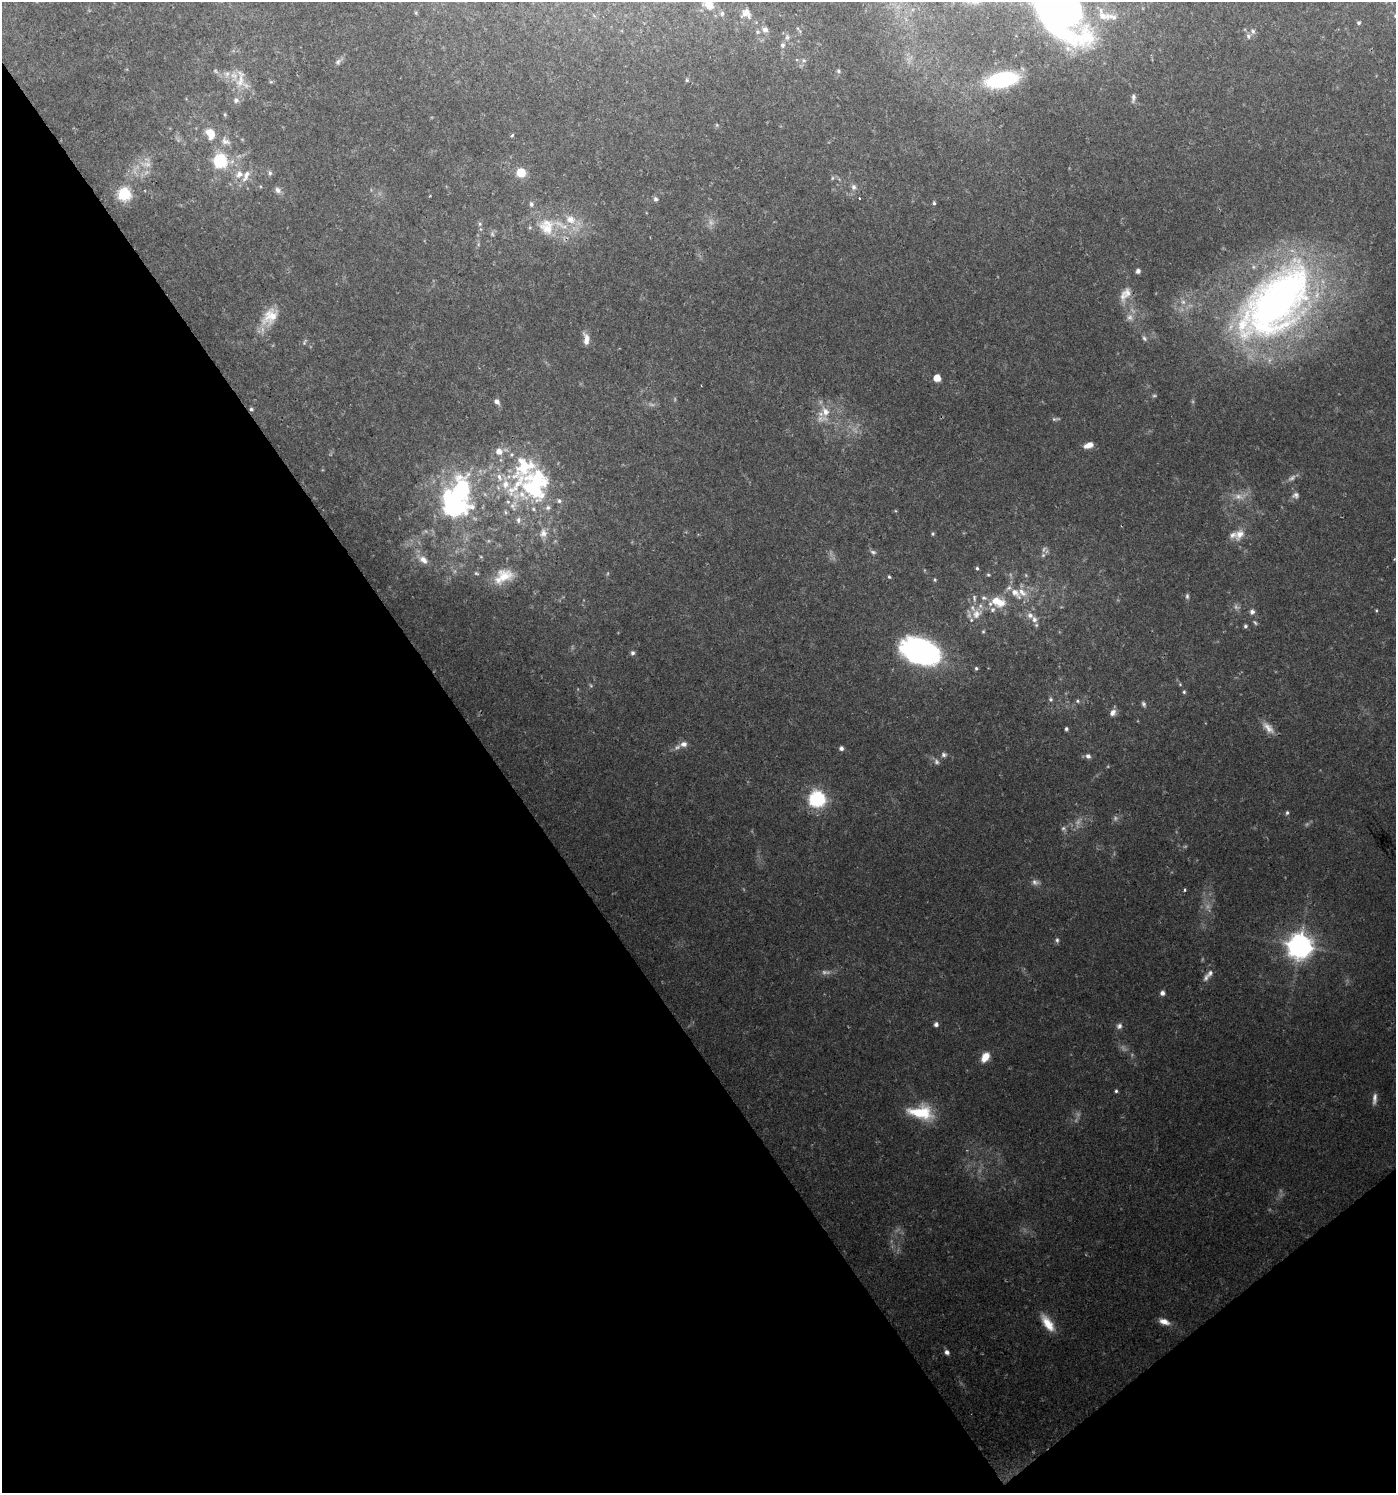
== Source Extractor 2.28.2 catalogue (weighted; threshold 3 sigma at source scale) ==
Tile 14 of 4 x 4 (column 2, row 4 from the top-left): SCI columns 1527-2920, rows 5-1495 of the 5902 x 5967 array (HDU 1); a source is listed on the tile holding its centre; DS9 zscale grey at full resolution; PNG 1398 x 1495 px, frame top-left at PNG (2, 2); no overlay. Shown black and unused: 38% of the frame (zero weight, under 2 of 3 exposures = <1% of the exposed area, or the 3 px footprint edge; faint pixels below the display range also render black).
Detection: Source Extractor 2.28.2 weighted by HDU 2 'WHT'; one run over the whole footprint, this tile lists its part. Background 0.0724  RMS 0.007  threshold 0.0315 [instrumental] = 3 sigma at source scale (4.5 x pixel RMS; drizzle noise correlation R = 1.50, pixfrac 1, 0.0396/0.0396 arcsec/px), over >= 5 px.
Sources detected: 157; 13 too faint to see at this stretch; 7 inside a brighter object's white glare — not listed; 23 inside a brighter listed object's ellipse — not listed separately; the other 114 listed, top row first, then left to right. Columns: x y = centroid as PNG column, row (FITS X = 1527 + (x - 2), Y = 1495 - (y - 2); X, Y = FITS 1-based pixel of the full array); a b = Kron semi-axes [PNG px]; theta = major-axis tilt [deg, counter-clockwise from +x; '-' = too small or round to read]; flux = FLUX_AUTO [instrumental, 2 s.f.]
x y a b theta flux
709 4 13 10 -62 14
1059 4 72 37 -39 340
746 13 14 13 - 6.5
722 14 8 6 90 1.8
1395 16 5 4 - 0.89
1359 22 5 4 - 1.2
765 30 8 8 - 3.2
1253 31 7 6 - 1.9
1248 36 8 5 -75 1.8
787 37 6 6 - 1.6
782 45 6 6 - 1.7
804 60 6 5 - 1.3
338 62 9 7 72 2.1
838 71 5 4 - 1
240 79 33 11 88 13
687 80 5 4 - 0.85
1002 80 26 12 11 73
1133 98 12 5 88 2.1
225 114 6 3 72 0.78
717 125 6 3 -72 0.76
210 133 13 9 -62 11
512 135 3 3 - 2.9
225 141 14 8 -25 4.3
220 160 6 6 - 96
270 173 6 5 - 1.5
521 173 5 5 - 35
246 176 18 7 62 6.1
832 178 6 4 89 0.9
854 187 8 7 - 2.5
278 190 9 7 -57 2.8
124 194 6 6 - 88
860 198 3 2 - 0.76
656 199 6 6 - 1.7
934 203 4 4 - 1.2
531 204 7 5 -79 1.6
570 219 14 11 -43 9.2
480 224 6 5 - 1.3
547 227 24 20 -68 20
1138 271 5 5 - 2.1
1127 293 17 14 67 8.2
1276 302 95 51 47 390
270 317 27 18 48 17
1144 338 7 5 -57 1.5
586 339 15 7 -85 5.9
304 342 9 4 71 1.2
937 378 5 5 - 11
497 402 7 6 - 3
251 409 5 4 - 1.1
825 412 13 11 -61 8.8
1055 419 10 4 4 1.3
1089 445 10 6 19 5.4
499 451 6 6 - 6.8
531 488 44 19 -40 61
461 489 32 22 -78 76
1296 495 9 8 - 2.5
1239 497 15 8 -10 6.1
513 506 15 10 83 7.7
518 520 9 6 82 2.4
543 533 13 10 80 5.4
933 534 5 3 - 0.8
1239 534 17 11 52 7.4
873 552 9 5 -16 1.7
1043 555 7 5 45 1.8
423 560 12 8 -40 5.6
977 568 4 4 - 1
476 573 6 4 -41 0.97
988 575 4 4 - 0.82
504 576 22 17 18 15
889 577 4 4 - 0.91
935 580 5 4 - 0.84
1015 593 20 9 -45 8.8
1187 596 8 5 -90 1.5
974 598 10 5 -86 1.8
984 598 9 5 -9 2.2
1000 603 14 13 - 11
1252 612 6 6 - 2.4
976 614 16 14 56 9.3
1030 615 10 8 -37 4.1
1255 623 7 4 -53 1
1245 626 5 5 - 1.3
983 631 5 4 - 0.79
923 651 38 21 -24 150
633 653 6 6 - 1.5
976 668 5 4 - 1
591 686 6 4 -20 0.82
1184 692 5 4 - 0.97
1051 699 6 6 - 1.3
1078 701 5 5 - 1.2
1144 704 7 5 -62 1.5
1112 713 8 7 - 3.9
1268 728 20 9 -46 6.1
1066 729 4 4 - 1.3
684 744 10 8 1 4
841 748 5 5 - 2
944 755 8 6 -10 1.9
1088 756 7 6 - 2.3
817 798 7 7 - 200
1287 813 5 4 - 1.2
1063 828 6 5 - 1.5
1035 882 11 7 -16 2.7
1185 890 3 3 - 1.3
1057 940 7 5 -89 1.5
1300 946 8 8 - 720
1210 973 13 7 56 3
1162 993 5 5 - 2.4
936 1024 5 5 - 2.4
1119 1026 8 7 - 2.4
985 1057 12 8 58 8.2
1116 1091 4 4 - 1.1
1374 1099 15 5 84 3.2
923 1113 23 19 17 23
1164 1322 13 7 -18 5.8
1048 1323 23 10 -55 12
947 1352 6 5 - 2.5
Isophote crosses this tile's border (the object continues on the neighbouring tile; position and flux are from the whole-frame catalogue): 3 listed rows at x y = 709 4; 1059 4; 1395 16